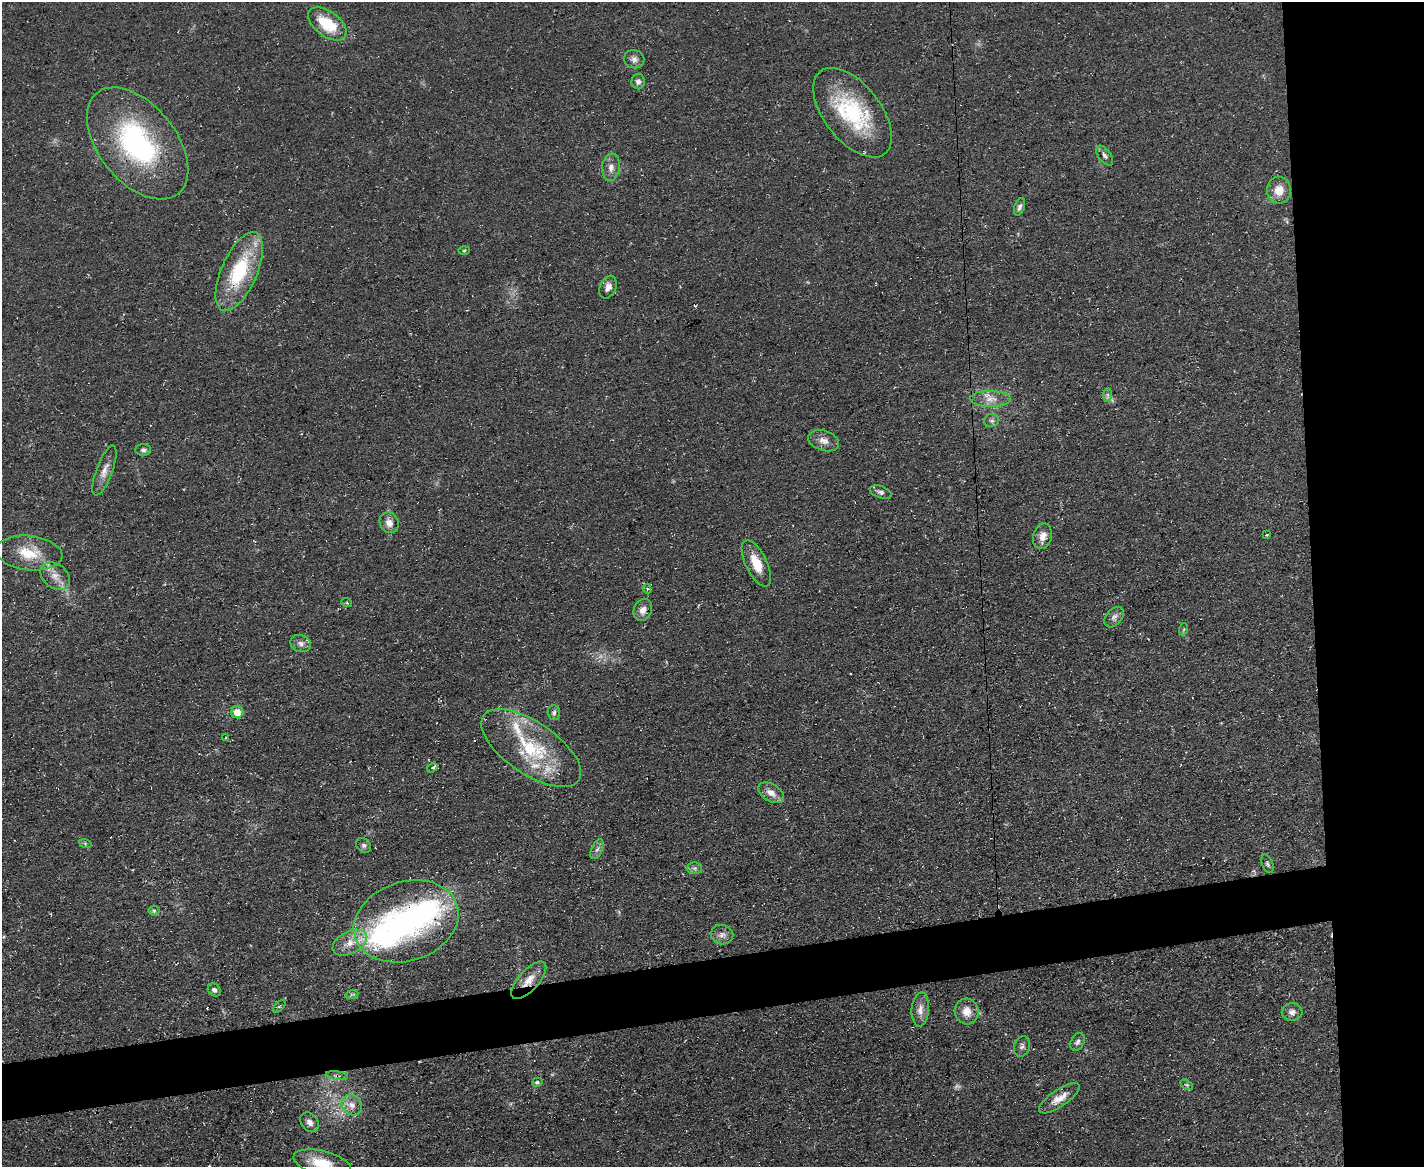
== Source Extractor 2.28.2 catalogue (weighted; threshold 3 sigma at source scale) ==
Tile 6 of 3 x 4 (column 3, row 2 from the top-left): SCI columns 2975-4396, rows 2331-3495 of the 4641 x 4660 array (HDU 1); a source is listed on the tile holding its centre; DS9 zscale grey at full resolution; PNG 1426 x 1169 px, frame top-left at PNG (2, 2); each listed source drawn as its Kron ellipse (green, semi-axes under 4 px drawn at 4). Shown black and unused: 12% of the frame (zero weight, under 3 of 4 exposures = <1% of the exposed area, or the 3 px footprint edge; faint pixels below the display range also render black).
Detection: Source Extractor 2.28.2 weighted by HDU 2 'WHT'; one run over the whole footprint, this tile lists its part. Background 0.0603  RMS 0.0071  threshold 0.0321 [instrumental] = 3 sigma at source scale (4.5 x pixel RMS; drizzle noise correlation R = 1.50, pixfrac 1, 0.05/0.05 arcsec/px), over >= 5 px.
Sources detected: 74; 2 too faint to see at this stretch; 1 inside a brighter object's white glare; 2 cosmic-ray / hot-pixel residue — neither listed nor drawn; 7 inside a brighter listed object's ellipse — not listed separately; the other 62 listed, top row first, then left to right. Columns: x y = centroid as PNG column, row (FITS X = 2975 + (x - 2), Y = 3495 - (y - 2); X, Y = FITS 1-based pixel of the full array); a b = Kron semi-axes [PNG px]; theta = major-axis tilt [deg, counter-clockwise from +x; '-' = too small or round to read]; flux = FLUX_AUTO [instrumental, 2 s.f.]
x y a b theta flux
327 24 22 12 -37 26
634 59 10 9 - 3.5
638 82 8 7 - 2.6
852 113 52 28 -52 65
137 143 65 38 -51 130
1105 156 11 6 -53 2.6
611 167 13 9 83 5.3
1279 190 13 12 - 10
1019 207 9 5 72 2.3
464 250 6 3 2 0.8
239 271 42 18 66 54
608 287 12 8 66 4.4
1108 395 7 4 90 1.7
990 399 20 8 -1 7.6
992 421 7 6 - 2
824 441 16 10 -18 5.8
143 450 8 5 0 2.1
104 471 26 8 69 6.9
881 492 11 6 -20 2.4
389 523 11 9 -60 4.9
1267 535 3 3 - 0.96
1042 536 13 9 75 6.4
29 553 33 17 -6 22
756 563 25 10 -64 15
55 576 16 12 -37 8.1
647 589 5 4 - 1.4
347 603 5 3 - 0.81
643 610 11 9 67 5.1
1114 617 12 8 48 3.7
1184 629 6 4 71 0.91
301 644 10 8 -22 3.4
237 712 6 6 - 8.7
554 713 7 6 - 2.1
225 737 3 2 - 0.79
531 748 58 26 -34 55
432 768 6 4 36 2.1
771 793 14 8 -31 6.2
85 843 6 4 -19 1
364 845 8 6 -45 2
597 849 10 5 64 2.5
1267 864 10 5 -68 1.6
695 868 7 6 - 2
154 911 5 5 - 1.3
406 921 54 39 19 160
722 935 11 10 - 4.3
350 943 18 11 27 11
529 980 23 10 48 10
214 990 7 5 -44 2
352 994 7 4 18 1.1
279 1006 8 3 45 0.97
920 1009 17 8 86 6.3
967 1011 13 12 - 9.1
1292 1012 10 9 - 4
1077 1042 9 6 61 2.4
1022 1046 10 8 70 2.5
337 1076 11 4 -8 2.1
537 1082 5 4 - 1.8
1187 1085 7 4 -31 0.99
1059 1098 24 8 34 8.1
352 1105 11 9 -45 5.8
310 1122 11 8 -53 3.8
322 1163 29 12 -14 21
Overlapping masked pixels (flux is a lower limit): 5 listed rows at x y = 137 143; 239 271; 406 921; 529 980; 337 1076
Isophote crosses this tile's border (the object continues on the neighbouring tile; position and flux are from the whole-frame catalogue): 1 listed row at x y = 322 1163